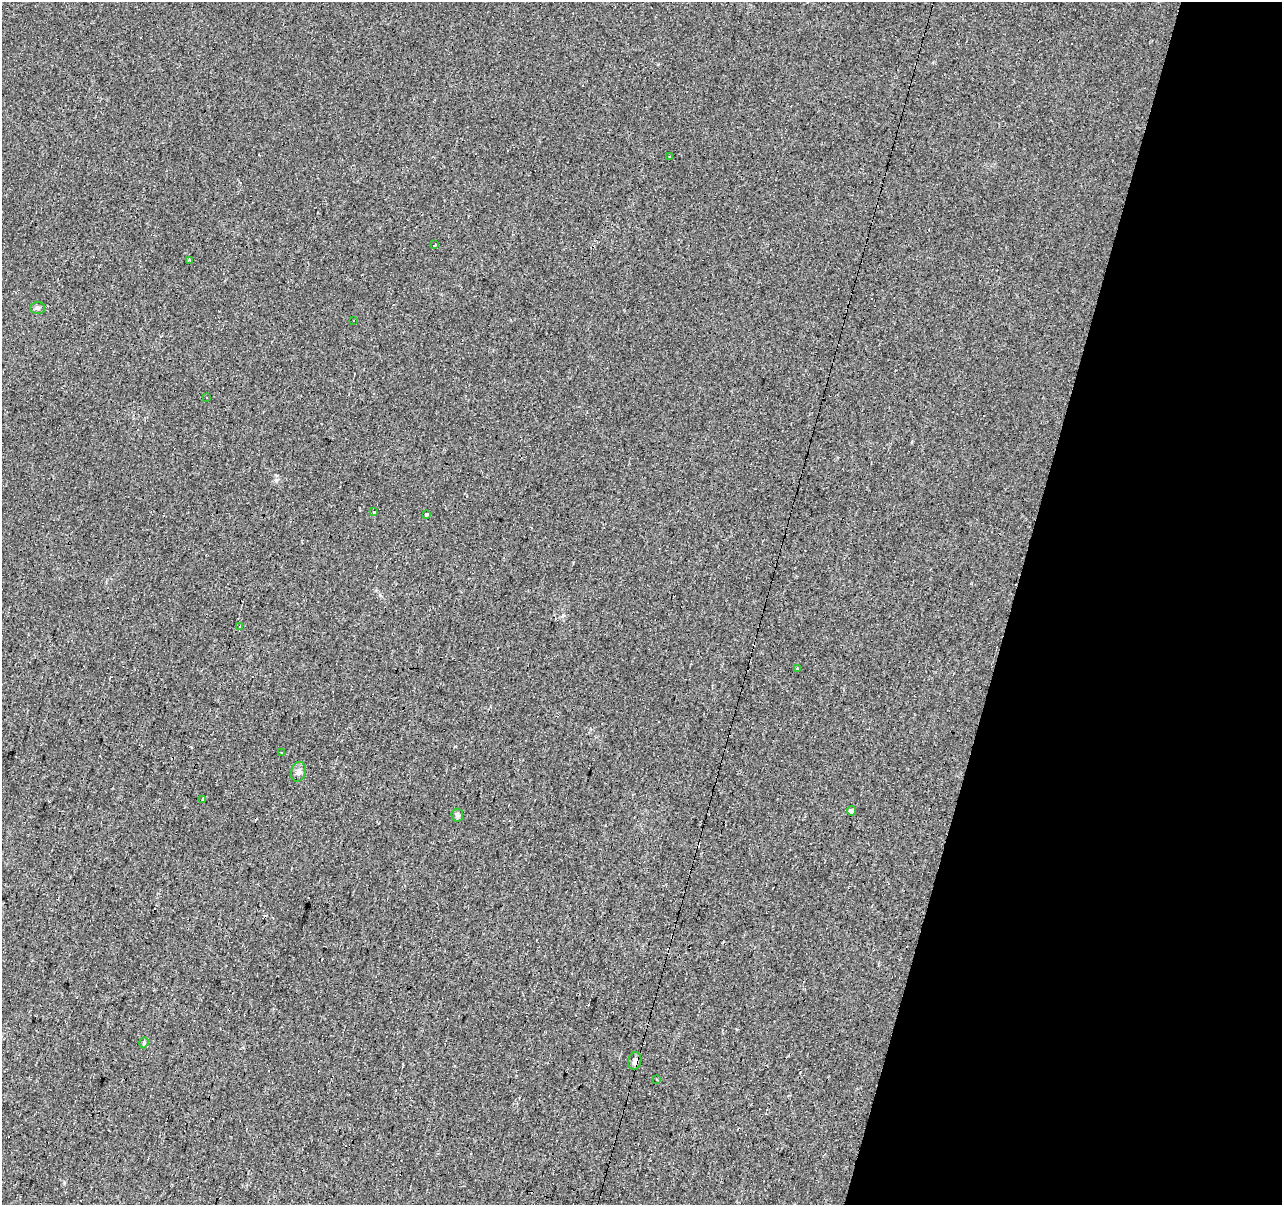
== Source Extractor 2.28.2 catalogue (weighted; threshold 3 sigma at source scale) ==
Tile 8 of 4 x 4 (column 4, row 2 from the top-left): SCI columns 3845-5124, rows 2685-3887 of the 5124 x 5307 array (HDU 1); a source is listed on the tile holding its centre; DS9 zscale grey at full resolution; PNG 1284 x 1207 px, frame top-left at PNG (2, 2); each listed source drawn as its Kron ellipse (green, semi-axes under 4 px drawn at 4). Shown black and unused: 21% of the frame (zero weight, under 2 of 3 exposures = <1% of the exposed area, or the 3 px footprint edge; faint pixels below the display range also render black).
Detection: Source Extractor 2.28.2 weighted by HDU 2 'WHT'; one run over the whole footprint, this tile lists its part. Background 0.0329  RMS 0.0062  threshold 0.0278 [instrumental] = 3 sigma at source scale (4.5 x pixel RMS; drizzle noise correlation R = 1.50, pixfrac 1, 0.0396/0.0396 arcsec/px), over >= 5 px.
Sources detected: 32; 14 cosmic-ray / hot-pixel residue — neither listed nor drawn; the other 18 listed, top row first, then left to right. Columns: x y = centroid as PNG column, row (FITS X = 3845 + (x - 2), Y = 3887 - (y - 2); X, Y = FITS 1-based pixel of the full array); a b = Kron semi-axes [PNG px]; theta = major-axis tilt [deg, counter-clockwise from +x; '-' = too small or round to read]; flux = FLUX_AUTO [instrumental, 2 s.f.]
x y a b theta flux
670 156 3 3 - 1.5
435 245 3 2 - 0.67
190 260 3 3 - 2.6
38 308 7 6 - 1.4
354 321 2 2 - 0.55
206 397 3 2 - 0.44
374 512 3 3 - 2.8
426 514 4 3 - 1.7
240 627 4 3 - 7.6
797 668 3 3 - 0.98
281 753 3 3 - 2.5
299 772 10 7 75 2.5
202 799 3 3 - 1.6
851 811 5 4 - 3.6
457 815 6 6 - 1.3
144 1043 5 4 - 0.89
635 1061 9 6 75 3
656 1079 3 2 - 0.64
Overlapping masked pixels (flux is a lower limit): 1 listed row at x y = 635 1061
Unlisted compact peaks at least as high as the median listed source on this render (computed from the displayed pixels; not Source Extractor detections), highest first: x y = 276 480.